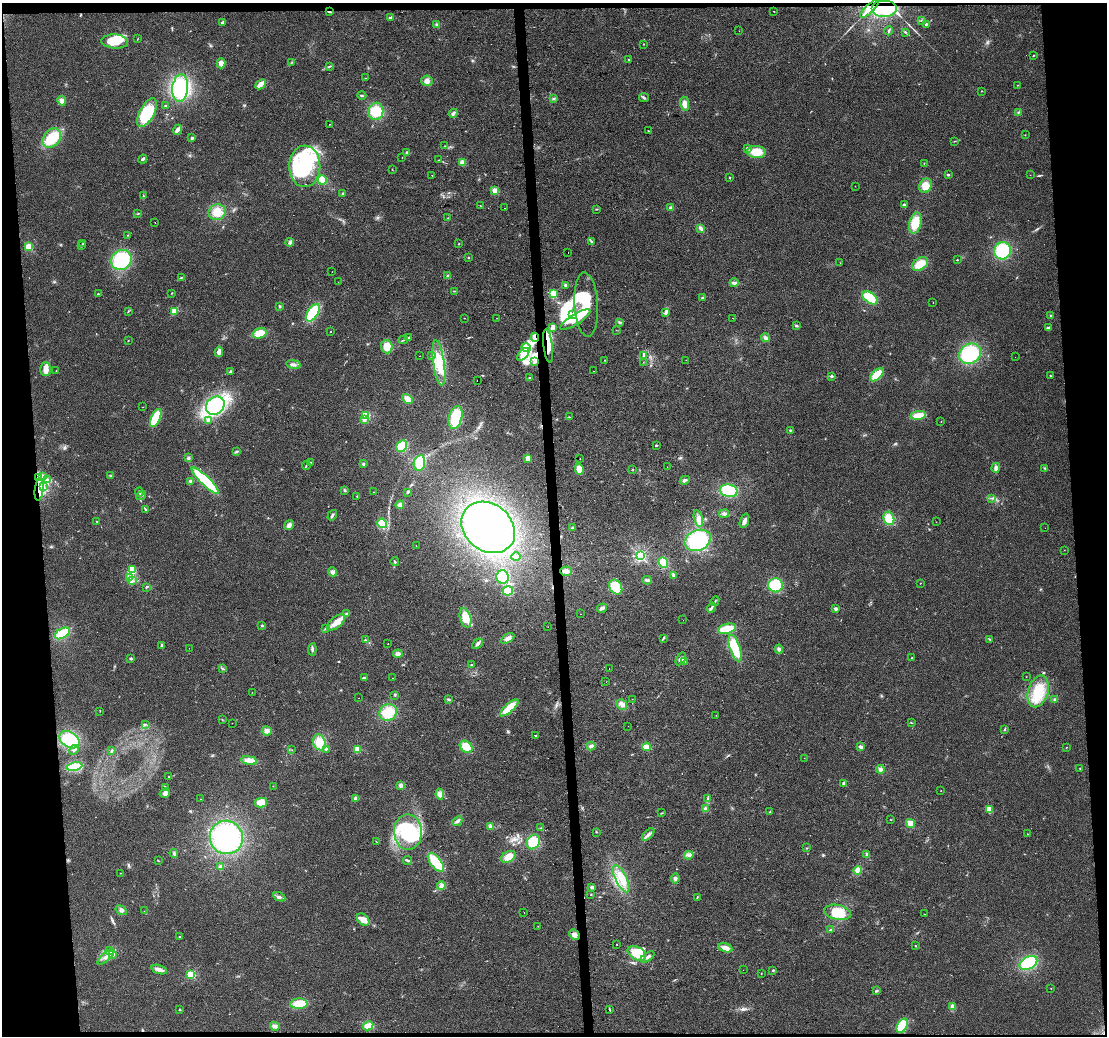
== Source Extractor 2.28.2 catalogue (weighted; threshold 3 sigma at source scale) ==
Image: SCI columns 1-4417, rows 25-4158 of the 4417 x 4158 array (HDU 1 of 3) = the unmasked area's bounding box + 8 px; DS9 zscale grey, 4 x 4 block average (1 PNG px = mean of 4 x 4 image px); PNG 1109 x 1038 px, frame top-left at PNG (2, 3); each listed source drawn as its Kron ellipse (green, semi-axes under 4 px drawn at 4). Shown black and unused: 8% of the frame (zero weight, under 2 of 3 exposures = <1% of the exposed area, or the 3 px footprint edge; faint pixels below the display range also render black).
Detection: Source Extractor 2.28.2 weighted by HDU 2 'WHT'. Background 0.0484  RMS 0.0068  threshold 0.0304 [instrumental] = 3 sigma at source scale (4.5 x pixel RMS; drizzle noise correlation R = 1.50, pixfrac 1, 0.0396/0.0396 arcsec/px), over >= 5 px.
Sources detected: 432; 2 too faint to see at this stretch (4 x 4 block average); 13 inside a brighter object's white glare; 11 cosmic-ray / hot-pixel residue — neither listed nor drawn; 5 coinciding with a brighter row at this scale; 19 inside a brighter listed object's ellipse — not listed separately; the other 382 listed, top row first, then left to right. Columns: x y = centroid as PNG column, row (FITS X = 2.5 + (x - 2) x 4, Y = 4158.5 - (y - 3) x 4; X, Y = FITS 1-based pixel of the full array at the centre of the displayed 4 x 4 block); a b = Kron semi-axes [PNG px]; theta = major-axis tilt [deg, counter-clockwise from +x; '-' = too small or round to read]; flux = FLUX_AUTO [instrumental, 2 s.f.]
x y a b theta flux
884 7 13 8 0 110
869 9 12 2 44 48
774 11 2 2 - 2.9
329 12 3 2 - 6.6
391 18 3 3 - 8.8
921 21 3 2 - 2.8
222 23 4 2 - 8.8
437 24 3 2 - 4.5
926 24 2 2 - 5.5
739 31 2 2 - 2.6
889 31 4 2 - 5.4
905 32 3 2 - 2.9
138 38 2 2 - 1.6
115 41 13 7 -4 110
643 44 2 2 - 0.99
1033 56 3 2 - 2.3
629 60 2 2 - 2.2
292 62 2 2 - 1.7
221 63 5 4 - 20
329 66 4 2 - 2.7
365 78 2 2 - 1.5
427 81 6 5 - 18
261 84 6 2 42 50
1017 85 2 2 - 2
180 88 14 8 83 210
981 91 2 2 - 0.99
362 96 4 2 - 7
554 98 2 2 - 2.3
644 98 5 2 - 5.5
62 101 5 4 - 21
685 104 7 3 -79 27
165 106 2 2 - 2.5
376 111 8 7 - 88
1018 112 2 2 - 2.3
147 113 16 7 61 180
453 113 5 3 - 11
330 124 2 2 - 4.7
178 130 5 3 - 20
649 131 3 2 - 3.3
1025 135 2 2 - 1.4
52 138 11 8 48 120
192 138 3 2 - 5.5
954 141 2 2 - 1.1
445 146 3 2 - 2.3
748 148 4 3 - 7.5
756 152 9 6 -4 72
407 153 2 2 - 28
402 157 2 2 - 4.5
143 159 5 2 - 8.7
439 160 2 2 - 2.9
462 162 3 3 - 18
924 163 2 2 - 1.8
305 166 20 15 89 360
392 169 2 2 - 1.4
432 175 2 2 - 16
948 175 3 2 - 3.9
1030 175 2 2 - 0.89
730 178 2 2 - 2.6
322 180 4 3 - 50
855 186 2 2 - 1.1
925 186 7 6 - 37
495 191 4 3 - 29
343 194 3 3 - 5.1
143 195 2 2 - 1.5
480 205 2 2 - 1.2
904 205 4 3 - 7.2
505 208 2 2 - 1.2
671 208 4 3 - 6.7
597 209 3 2 - 2
217 212 8 8 - 45
138 214 3 2 - 2.6
448 218 2 2 - 1.2
155 222 2 2 - 0.84
915 223 10 6 75 79
701 229 4 3 - 13
128 235 2 2 - 2.9
591 241 4 2 - 4
290 242 4 4 - 9.1
83 244 2 2 - 1.4
459 244 2 2 - 1.6
82 246 2 2 - 2.1
29 247 2 2 - 260
1002 251 8 8 - 160
568 252 2 2 - 5.3
468 258 2 2 - 1.2
121 260 10 9 - 200
957 260 2 2 - 4.4
840 263 2 2 - 0.81
920 264 9 5 31 65
332 272 2 2 - 3.1
448 276 3 2 - 5
181 278 4 2 - 2.9
338 282 2 2 - 2.4
734 283 4 3 - 7.5
565 285 3 3 - 6.3
454 291 3 2 - 2
171 293 2 2 - 1.7
98 294 2 2 - 5
553 294 2 2 - 260
702 298 3 2 - 3.9
870 298 9 5 -35 120
933 302 2 2 - 1.2
586 305 32 12 -86 140
280 306 3 2 - 4.9
128 311 2 2 - 2.4
174 311 4 3 - 41
313 313 10 5 56 150
665 313 3 2 - 2.5
573 314 3 2 - 8.2
1051 316 3 2 - 3.1
465 318 2 2 - 1.3
497 318 2 2 - 0.71
733 318 2 2 - 1.1
575 319 17 5 32 57
620 322 4 2 - 5.4
796 326 3 2 - 5.9
553 327 2 2 - 100
1048 328 3 2 - 5.4
616 330 2 2 - 1.6
331 331 2 2 - 2.8
260 333 7 5 16 70
409 337 3 2 - 4.8
535 338 4 2 - 7.6
765 338 4 3 - 11
128 340 2 2 - 1.8
403 340 5 2 - 4.4
548 346 17 4 -83 51
387 347 7 6 - 43
526 348 5 2 - 10
219 352 5 3 - 17
523 354 7 4 47 32
970 354 11 9 31 250
420 356 2 2 - 2.2
432 356 2 2 - 2.8
643 356 2 2 - 3
1015 357 2 2 - 4.2
605 360 2 2 - 4.4
686 360 2 2 - 1.6
535 362 4 2 - 6.3
643 362 2 2 - 0.77
439 363 23 5 -82 93
294 364 7 3 -10 11
45 369 7 5 -89 24
56 370 2 2 - 0.98
231 371 3 2 - 4.3
593 371 2 2 - 1.8
877 375 8 4 42 74
1050 375 2 2 - 2.8
832 376 2 2 - 25
530 378 2 2 - 3.1
477 380 2 2 - 7.1
407 399 6 4 -48 34
215 406 10 8 39 270
143 407 2 2 - 1.2
366 415 2 2 - 320
918 415 8 4 8 56
455 417 12 6 76 110
570 417 2 2 - 1.2
156 418 10 4 66 130
208 420 4 2 - 6.6
364 420 3 3 - 7.3
941 422 2 2 - 1.3
790 430 3 2 - 3.6
656 445 2 2 - 10
402 446 6 5 - 71
236 452 4 2 - 5.5
188 458 3 3 - 6.3
528 458 4 3 - 21
580 458 2 2 - 6.5
311 462 2 2 - 1.8
419 463 8 5 79 85
363 464 2 2 - 5.8
306 465 4 2 - 3.3
667 467 2 2 - 0.56
996 468 5 3 - 16
1045 468 2 2 - 2.6
579 469 5 3 - 36
633 469 2 2 - 2.1
110 475 2 2 - 18
38 477 3 2 - 9.1
43 477 4 3 - 10
47 479 3 2 - 3.4
685 480 5 3 - 8.8
190 481 3 2 - 4
205 481 18 4 -44 240
43 486 4 3 - 8.2
39 489 11 4 84 39
344 490 3 2 - 4.3
729 491 9 6 -10 150
139 492 4 2 - 6.3
374 492 2 2 - 1.2
408 492 3 2 - 3.4
141 495 5 3 - 7.6
357 496 2 2 - 1.6
992 498 4 2 - 4.3
400 505 4 4 - 10
145 509 3 2 - 3.4
724 514 5 3 - 9.4
332 515 6 2 57 8.5
889 518 7 5 -74 71
698 519 8 3 -75 16
96 521 2 2 - 1.3
744 521 8 3 71 16
936 522 2 2 - 1.3
382 523 5 4 - 60
289 525 5 3 - 16
488 527 29 23 -39 790
573 528 3 3 - 5.3
1045 528 2 2 - 0.93
698 540 13 10 22 260
416 546 2 2 - 3.5
1064 550 2 2 - 0.84
640 556 2 2 - 860
516 557 4 3 - 11
395 562 4 2 - 3.9
663 563 6 4 -67 50
132 570 3 3 - 91
566 571 6 4 0 18
333 572 4 4 - 13
673 575 3 3 - 5.9
130 577 3 2 - 7
503 577 7 6 - 140
647 580 4 3 - 6.8
132 581 3 2 - 5
920 583 2 2 - 1.4
775 585 7 7 - 170
146 587 3 2 - 3.4
616 587 8 6 -57 110
508 591 5 4 - 60
715 601 5 2 - 5
602 608 5 3 - 10
711 608 5 2 - 7.7
836 609 2 2 - 11
346 614 3 2 - 5.6
580 614 2 2 - 3.2
465 618 10 5 -73 92
683 620 2 2 - 1.2
336 622 11 5 39 36
262 625 3 2 - 3
548 627 2 2 - 1.5
326 628 3 2 - 7.3
727 629 9 5 15 78
62 633 8 5 29 95
507 638 7 4 29 18
663 638 3 2 - 3.9
990 639 2 2 - 2.8
365 640 2 2 - 8.5
388 644 2 2 - 1.3
477 644 6 3 40 9
162 645 3 2 - 4.5
189 648 2 2 - 0.79
735 648 14 5 -71 120
312 649 6 2 84 7.3
779 649 4 4 - 10
398 654 5 3 - 14
912 658 2 2 - 1.4
131 659 3 3 - 5.1
681 659 7 4 56 18
685 661 4 3 - 8.3
471 665 2 2 - 3.7
609 668 2 2 - 2.3
222 669 2 2 - 3
1026 677 2 2 - 0.93
364 678 3 2 - 3.9
392 678 2 2 - 1.2
606 682 2 2 - 0.9
1038 691 16 10 74 120
252 692 2 2 - 0.72
395 695 3 2 - 3.5
358 698 2 2 - 2.7
449 699 4 2 - 4.7
632 699 2 2 - 0.87
1055 699 3 2 - 3.2
622 704 5 5 - 16
509 708 12 4 42 77
100 711 2 2 - 1.4
388 712 9 8 - 90
716 715 2 2 - 1
222 719 2 2 - 1.6
232 723 2 2 - 0.73
911 723 3 2 - 1.9
146 724 2 2 - 1.9
628 726 2 2 - 0.55
1004 730 2 2 - 4.9
267 731 5 4 - 16
535 735 2 2 - 42
69 740 11 7 -31 190
319 742 8 6 -70 57
591 746 4 3 - 12
466 747 7 5 -41 68
646 747 4 3 - 32
861 747 3 3 - 10
1067 747 2 2 - 1.3
326 749 3 2 - 4.4
357 749 2 2 - 180
74 750 5 2 - 7.1
292 750 2 2 - 1.5
112 751 3 2 - 3.9
804 758 2 2 - 0.82
249 761 8 4 -8 35
74 766 8 4 9 84
1080 768 2 2 - 1.4
880 769 4 4 - 11
168 777 2 2 - 2.2
844 783 2 2 - 41
401 785 4 3 - 12
273 786 2 2 - 0.94
166 787 2 2 - 3
941 791 2 2 - 1
165 793 5 4 - 14
440 794 5 4 - 14
356 798 4 4 - 12
201 799 2 2 - 0.93
708 799 2 2 - 2.8
261 802 6 5 - 42
705 809 3 3 - 6
989 810 4 3 - 39
770 812 2 2 - 2.4
661 813 2 2 - 2
890 819 2 2 - 1.3
457 821 5 3 - 9.6
910 823 5 3 - 33
491 826 4 4 - 14
541 828 2 2 - 2.1
408 832 18 14 -89 280
596 832 2 2 - 4.8
1027 834 2 2 - 1.4
648 835 7 3 44 14
226 837 17 16 - 420
376 842 2 2 - 1.4
533 842 8 6 56 100
807 848 2 2 - 1.8
174 853 4 2 - 3.9
867 854 4 3 - 7
689 855 5 2 - 8.6
508 857 8 5 25 39
158 860 2 2 - 1.9
407 860 4 2 - 6.2
436 862 11 5 -52 130
220 867 4 3 - 10
858 870 4 3 - 28
120 873 2 2 - 1.3
675 878 5 3 - 8.3
621 879 15 5 -63 57
441 886 4 4 - 16
592 887 4 3 - 8.9
591 895 2 2 - 2.2
279 897 6 2 -27 7.9
697 897 3 2 - 2.3
121 910 6 3 -35 9.6
144 911 2 2 - 0.81
524 912 2 2 - 0.79
838 912 13 7 -12 100
924 914 2 2 - 0.85
363 920 7 5 -44 33
538 926 2 2 - 1.1
831 930 3 2 - 2.7
574 935 6 4 -47 17
179 936 2 2 - 1.8
617 944 2 2 - 3.5
915 945 2 2 - 1.5
725 948 7 4 -16 25
109 951 3 2 - 5.1
637 953 10 6 -30 85
113 954 4 2 - 8.4
106 957 10 3 41 19
647 957 8 3 35 13
1028 963 9 6 27 190
159 969 8 3 -19 21
743 970 2 2 - 4.6
773 971 3 2 - 3.1
761 973 2 2 - 1.4
191 974 2 2 - 350
1051 988 2 2 - 2
876 991 2 2 - 26
299 1004 8 5 1 87
953 1006 4 3 - 13
609 1009 4 2 - 2.9
180 1010 2 2 - 2.6
275 1026 5 3 - 10
368 1026 5 3 - 35
902 1026 7 5 61 110
Overlapping masked pixels (flux is a lower limit): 7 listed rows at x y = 884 7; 869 9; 329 12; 535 338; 548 346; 38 477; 39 489
Diffuse or blended objects may show on this block-average render without a row.